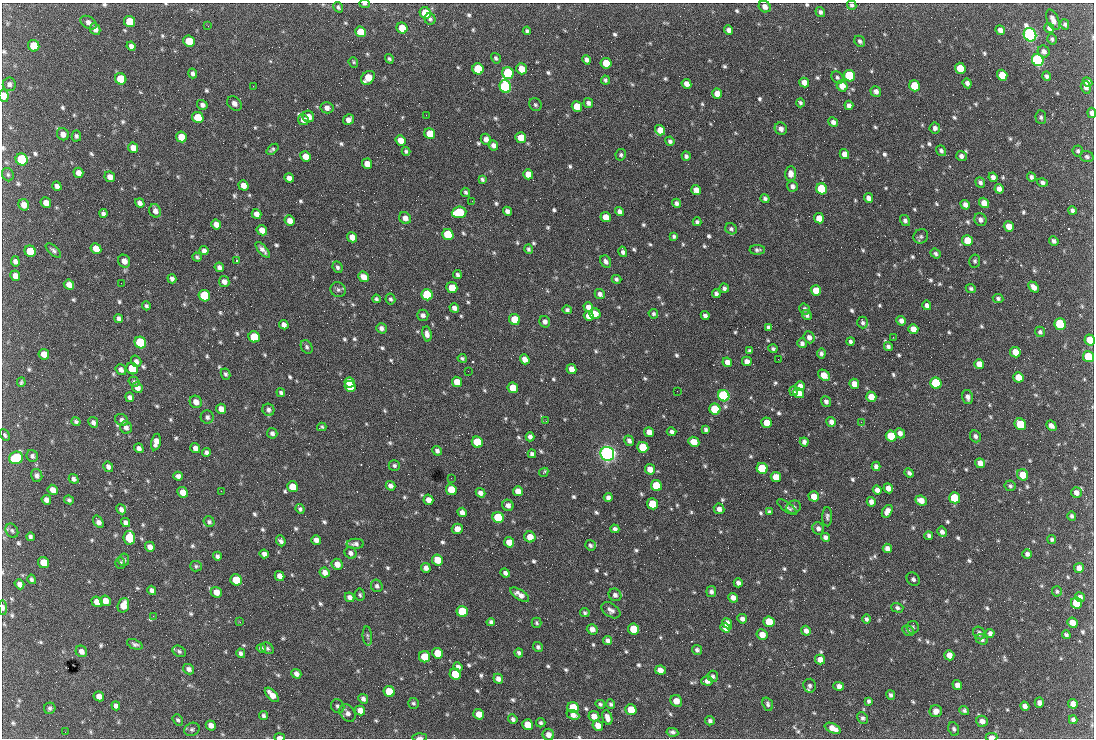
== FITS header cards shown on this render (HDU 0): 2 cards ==
NAXIS1  =                 1092 /fastest changing axis
NAXIS2  =                  736 /next to fastest changing axis

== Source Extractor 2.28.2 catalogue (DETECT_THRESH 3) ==
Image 1092 x 736 px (HDU 0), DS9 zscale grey, 1 PNG px = 1 image px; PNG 1096 x 740 px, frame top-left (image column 1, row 736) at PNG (2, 3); each listed source drawn as its Kron ellipse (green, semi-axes under 4 px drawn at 4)
Background 1720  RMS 39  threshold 116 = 3 sigma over >= 5 px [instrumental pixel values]
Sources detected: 806; of the 806, the 500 brightest by FLUX_AUTO listed and drawn (306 fainter detections omitted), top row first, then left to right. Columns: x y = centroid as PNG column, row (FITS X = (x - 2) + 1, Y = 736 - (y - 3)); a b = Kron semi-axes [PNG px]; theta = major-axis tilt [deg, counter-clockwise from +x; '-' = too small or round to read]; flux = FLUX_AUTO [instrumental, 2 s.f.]
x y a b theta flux
365 4 5 3 - 4.9e+03
852 5 5 4 - 5.0e+03
338 7 5 4 - 5.8e+03
765 7 6 5 - 1.4e+04
820 12 5 4 - 7.0e+03
425 13 6 5 - 8.2e+04
430 19 5 5 - 6.5e+03
1053 20 11 5 -66 1.6e+04
129 21 6 5 - 7.3e+04
89 23 9 5 -32 1.2e+04
1065 24 5 4 - 5.5e+03
208 26 3 2 - 4.8e+03
402 28 6 5 - 5.2e+04
1049 28 5 4 - 8.7e+03
95 29 6 5 - 1.1e+04
729 30 5 4 - 1.1e+04
1000 30 5 4 - 1.3e+04
527 31 4 3 - 4.9e+03
360 32 5 5 - 5.6e+04
1030 35 7 6 - 1.2e+06
1052 39 5 4 - 5.5e+03
189 41 6 5 - 4.8e+04
860 41 6 5 - 6.2e+03
34 46 6 5 - 7.4e+04
131 46 5 4 - 1.0e+04
1044 52 6 5 - 1.0e+04
496 58 5 4 - 5.1e+03
389 59 5 4 - 5.3e+03
587 60 5 4 - 1.0e+04
1038 60 6 5 - 8.0e+05
353 62 5 4 - 4.6e+03
606 63 5 5 - 5.8e+04
960 68 5 5 - 5.7e+04
478 69 6 5 - 1.6e+05
521 69 6 5 - 3.8e+04
193 73 5 4 - 7.0e+03
508 73 6 5 - 2.7e+05
1002 75 5 5 - 5.8e+04
849 76 6 5 - 2.0e+05
1047 76 5 4 - 6.4e+03
837 77 7 5 -46 5.6e+03
368 78 8 6 47 5.1e+04
121 79 6 5 - 7.7e+04
605 80 4 4 - 5.1e+03
804 82 5 4 - 2.0e+04
1087 82 5 4 - 1.2e+04
967 83 5 4 - 1.0e+04
9 84 7 6 - 8.2e+03
686 84 5 4 - 1.6e+04
253 86 2 2 - 1.9e+04
505 86 6 5 - 5.7e+05
842 86 6 5 - 2.6e+04
915 86 6 5 - 9.1e+04
1086 87 6 5 - 9.8e+03
876 91 5 5 - 1.1e+04
717 94 5 5 - 3.1e+04
4 96 6 5 - 3.3e+04
234 103 8 6 -45 1.3e+04
588 103 5 4 - 8.9e+03
800 103 4 3 - 5.2e+03
202 105 5 5 - 8.1e+03
535 105 7 6 - 5.5e+03
849 105 5 4 - 1.0e+04
577 106 5 5 - 4.2e+04
327 108 6 5 - 1.3e+04
1092 113 5 3 - 1.1e+04
426 115 2 2 - 6.2e+03
198 117 6 5 - 6.3e+04
308 117 6 5 - 2.0e+04
1041 117 7 5 -84 5.7e+03
303 120 6 5 - 1.3e+04
348 120 6 5 - 1.4e+04
833 122 5 4 - 9.5e+03
935 128 5 5 - 9.5e+03
781 129 6 6 - 1.1e+04
660 130 5 5 - 3.0e+04
430 133 5 5 - 5.1e+04
63 134 6 6 - 1.5e+04
76 136 5 4 - 6.0e+03
181 137 5 5 - 3.9e+04
521 138 5 5 - 3.4e+04
486 139 6 5 - 1.3e+04
400 140 5 5 - 2.6e+04
670 141 5 4 - 5.9e+03
493 145 5 5 - 1.1e+04
133 148 5 5 - 2.2e+04
272 149 7 4 39 5.1e+03
406 151 4 4 - 4.9e+03
941 151 5 4 - 6.6e+03
1078 151 5 5 - 5.3e+03
844 154 5 4 - 1.6e+04
621 155 6 5 - 5.6e+03
305 156 5 5 - 2.6e+04
686 156 4 4 - 7.0e+03
961 156 5 5 - 9.0e+03
1087 157 7 5 -20 6.3e+03
22 159 6 6 - 2.7e+05
367 164 5 5 - 2.3e+04
78 173 5 5 - 1.5e+04
528 174 5 5 - 2.9e+04
791 174 7 5 88 1.5e+04
8 175 7 5 -60 5.5e+03
110 177 5 5 - 1.7e+04
993 177 5 4 - 9.7e+03
1031 177 5 4 - 7.4e+03
289 178 5 4 - 1.2e+04
482 179 4 3 - 5.8e+03
980 182 5 5 - 7.3e+03
1042 182 5 4 - 7.2e+03
243 185 5 4 - 2.0e+04
57 186 5 4 - 1.1e+04
792 186 5 5 - 7.7e+03
822 189 6 5 - 1.5e+05
999 189 5 4 - 1.4e+04
696 190 5 5 - 1.8e+04
466 192 5 4 - 5.3e+03
868 198 5 4 - 1.3e+04
765 199 5 4 - 6.0e+03
472 201 2 2 - 8.1e+03
46 203 5 5 - 2.0e+04
140 203 5 4 - 1.1e+04
677 203 4 4 - 8.0e+03
984 203 5 5 - 2.4e+04
24 205 6 5 - 2.0e+04
965 205 5 4 - 1.1e+04
1072 210 4 4 - 7.0e+03
155 211 7 5 -61 1.3e+04
507 211 5 4 - 1.0e+04
459 212 7 5 5 1.6e+05
620 212 5 4 - 9.9e+03
103 213 4 4 - 7.7e+03
257 214 5 4 - 1.7e+04
606 217 5 5 - 3.2e+04
405 218 6 5 - 1.3e+04
819 218 5 5 - 3.2e+04
981 220 7 6 - 9.6e+03
289 221 5 5 - 1.8e+04
905 221 6 5 - 7.0e+03
697 222 4 3 - 5.3e+03
216 224 5 4 - 1.6e+04
1009 226 5 5 - 2.7e+04
731 229 6 5 - 6.0e+03
262 230 5 5 - 2.2e+04
448 235 6 5 - 1.4e+05
674 236 4 3 - 5.2e+03
921 236 7 7 - 7.1e+03
352 237 5 5 - 2.5e+04
967 240 5 5 - 5.6e+04
1054 241 5 4 - 7.7e+03
96 248 6 5 - 3.2e+04
529 249 5 4 - 5.4e+03
53 250 9 4 -43 6.6e+03
263 250 9 4 -48 1.1e+04
757 250 8 5 -1 6.9e+03
30 251 6 5 - 9.8e+04
204 251 4 4 - 9.4e+03
623 252 5 4 - 8.1e+03
936 254 5 4 - 5.6e+03
197 257 5 3 - 4.7e+03
15 261 5 4 - 8.9e+03
124 261 6 6 - 2.0e+04
236 261 3 2 - 1.2e+05
975 261 6 5 - 5.5e+03
606 262 6 5 - 8.2e+03
219 267 5 4 - 9.1e+03
338 267 6 4 -66 6.3e+03
457 275 4 4 - 5.7e+03
15 276 5 5 - 1.6e+04
363 277 6 5 - 2.1e+04
172 279 5 4 - 9.1e+03
617 279 5 3 - 6.2e+03
224 282 5 5 - 1.2e+04
121 283 2 2 - 8.8e+03
69 285 5 5 - 1.7e+04
1033 287 6 4 -47 1.6e+04
452 288 5 5 - 5.5e+04
724 288 4 4 - 6.1e+03
971 288 5 4 - 5.2e+03
338 290 8 7 - 7.7e+03
816 290 5 5 - 4.1e+04
600 294 5 4 - 9.3e+03
716 294 4 4 - 7.5e+03
427 295 6 5 - 2.5e+05
204 296 6 5 - 2.1e+05
998 298 5 4 - 5.8e+03
376 299 4 3 - 5.1e+03
390 299 5 5 - 5.3e+03
927 305 5 4 - 9.8e+03
146 306 4 3 - 5.3e+03
588 307 5 4 - 1.6e+04
454 308 5 4 - 1.2e+04
805 309 6 5 - 6.9e+03
567 310 4 4 - 5.8e+03
595 314 6 5 - 2.7e+04
653 314 5 4 - 4.8e+03
423 315 5 5 - 7.9e+03
807 315 5 4 - 6.8e+03
589 316 5 4 - 2.5e+04
705 316 4 4 - 8.9e+03
119 318 5 4 - 7.7e+03
515 319 6 5 - 8.3e+04
901 321 5 4 - 1.1e+04
545 322 6 5 - 9.0e+03
863 322 6 5 - 6.0e+03
1060 324 6 5 - 2.5e+05
284 325 5 4 - 1.2e+04
768 327 4 3 - 6.5e+03
381 328 5 5 - 9.6e+03
913 329 5 5 - 2.6e+04
1040 332 5 5 - 5.9e+03
427 334 7 4 -80 1.2e+04
254 337 6 5 - 8.8e+04
809 337 6 5 - 1.1e+04
893 337 2 2 - 1.5e+04
1090 340 5 5 - 4.4e+04
140 342 6 5 - 3.1e+05
851 342 4 3 - 6.2e+03
802 343 5 5 - 7.9e+03
307 347 7 5 -60 6.3e+03
888 347 4 4 - 6.9e+03
773 349 4 4 - 5.5e+03
749 351 4 3 - 4.6e+03
1015 352 5 5 - 3.4e+04
821 353 5 4 - 6.6e+03
44 354 5 5 - 2.6e+04
1088 356 5 5 - 9.3e+04
462 358 4 3 - 4.6e+03
525 359 5 4 - 1.7e+04
778 359 2 2 - 8.5e+03
136 361 6 5 - 9.0e+03
747 361 5 4 - 1.5e+04
727 362 5 4 - 1.6e+04
979 364 5 5 - 2.3e+04
132 368 6 5 - 1.1e+05
571 369 5 4 - 1.9e+04
121 370 6 4 -52 1.0e+04
468 371 2 2 - 5.5e+03
225 374 6 4 -64 5.3e+03
824 375 6 5 - 3.5e+04
1018 377 5 5 - 3.4e+04
21 382 5 3 - 5.7e+03
134 382 5 4 - 5.0e+03
457 382 5 5 - 3.8e+04
349 383 5 5 - 7.0e+04
936 383 6 5 - 2.7e+05
854 384 5 4 - 2.3e+04
350 386 6 5 - 8.0e+04
800 386 5 4 - 1.4e+04
137 388 5 5 - 1.4e+04
513 388 5 5 - 4.5e+04
677 391 2 2 - 5.7e+03
793 391 5 3 - 6.1e+03
281 393 4 3 - 6.3e+03
799 393 6 5 - 2.6e+04
724 396 6 5 - 6.8e+05
130 397 5 4 - 9.7e+03
871 397 5 5 - 3.3e+04
968 397 7 5 -76 1.1e+04
826 401 5 4 - 7.7e+03
196 402 6 5 - 1.8e+04
221 409 5 5 - 2.0e+04
715 409 5 5 - 1.6e+05
268 410 6 6 - 8.9e+03
207 417 6 6 - 7.9e+03
122 420 7 5 -34 1.0e+04
546 421 2 2 - 7.0e+03
76 422 4 3 - 6.6e+03
93 422 6 4 -62 8.1e+03
831 422 5 4 - 1.1e+04
861 422 2 2 - 7.5e+03
767 423 5 5 - 3.7e+04
1020 424 6 5 - 9.7e+04
1051 426 5 4 - 1.1e+04
126 427 6 6 - 9.8e+03
322 427 4 3 - 4.6e+03
706 429 4 3 - 6.0e+03
649 432 5 5 - 2.3e+04
671 432 5 4 - 7.3e+03
272 433 5 5 - 7.8e+03
900 433 5 5 - 1.2e+04
5 435 6 4 -62 5.3e+03
891 436 5 5 - 9.5e+04
975 436 6 5 - 7.8e+03
530 437 4 4 - 1.0e+04
629 441 5 4 - 8.9e+03
156 442 8 4 76 1.8e+04
477 442 5 5 - 1.3e+05
694 442 5 5 - 3.3e+04
804 442 4 4 - 9.0e+03
643 447 5 5 - 1.1e+05
139 448 5 4 - 1.0e+04
195 448 5 4 - 1.2e+04
437 451 5 4 - 7.6e+03
206 453 4 4 - 7.6e+03
532 454 4 4 - 8.2e+03
607 454 7 6 - 1.6e+06
32 456 6 5 - 7.2e+03
16 458 7 6 - 2.0e+05
980 463 5 5 - 2.0e+04
394 465 6 5 - 5.8e+03
876 466 4 4 - 9.2e+03
108 467 5 4 - 9.3e+03
762 468 5 5 - 1.5e+05
650 469 5 5 - 2.8e+04
544 472 5 3 - 5.0e+03
909 473 5 3 - 6.8e+03
37 475 6 5 - 7.9e+03
1023 475 6 5 - 4.4e+04
178 476 5 4 - 1.0e+04
776 477 5 5 - 3.6e+04
451 478 2 2 - 5.4e+03
74 479 5 4 - 8.3e+03
391 486 5 4 - 1.1e+04
656 486 5 5 - 1.2e+05
1010 486 5 5 - 6.0e+03
292 487 5 5 - 4.4e+04
888 488 5 4 - 1.6e+04
53 490 5 5 - 2.0e+04
451 490 5 5 - 6.0e+04
877 490 5 4 - 1.3e+04
221 491 2 2 - 7.1e+03
518 491 5 5 - 2.0e+04
183 492 5 5 - 2.5e+04
480 493 5 4 - 1.3e+04
1076 493 5 5 - 1.4e+04
814 496 5 5 - 3.0e+04
608 498 4 4 - 1.1e+04
955 498 5 5 - 1.5e+05
46 500 5 4 - 1.1e+04
69 500 5 4 - 5.4e+03
428 500 5 4 - 1.8e+04
921 500 6 4 -25 2.4e+04
871 502 5 4 - 1.3e+04
653 504 5 5 - 9.2e+04
508 505 6 5 - 1.1e+04
787 507 12 4 -36 7.5e+03
794 507 7 6 - 6.9e+03
121 509 5 4 - 9.9e+03
300 509 5 4 - 5.7e+03
719 509 5 5 - 1.1e+04
769 511 4 3 - 4.7e+03
887 511 7 4 57 1.6e+04
462 512 5 4 - 1.2e+04
1072 516 5 4 - 5.8e+03
827 517 9 5 89 6.8e+03
498 518 6 5 - 1.8e+05
98 522 7 4 -57 1.2e+04
125 522 5 4 - 9.2e+03
209 522 5 5 - 5.8e+03
818 528 6 5 - 9.0e+03
457 529 5 5 - 1.8e+04
615 529 4 4 - 7.4e+03
12 531 7 6 - 5.8e+03
942 532 5 4 - 9.6e+03
929 536 4 4 - 7.2e+03
30 537 4 3 - 6.3e+03
530 537 5 5 - 3.2e+04
825 537 4 4 - 9.1e+03
129 538 7 5 -82 1.7e+05
1052 539 4 4 - 4.8e+03
316 540 5 4 - 1.3e+04
281 541 6 4 -69 9.7e+03
509 542 5 5 - 3.1e+04
355 544 9 5 1 8.7e+03
590 545 5 5 - 6.0e+03
150 547 5 4 - 1.5e+04
887 548 5 4 - 1.3e+04
350 553 6 5 - 9.0e+03
264 554 5 4 - 1.1e+04
1027 554 5 4 - 7.5e+03
217 556 4 4 - 7.0e+03
124 560 6 5 - 6.3e+03
437 560 6 5 - 4.7e+04
43 563 6 5 - 4.3e+04
120 563 6 5 - 4.9e+03
337 564 5 5 - 2.1e+04
196 566 6 5 - 5.0e+03
426 568 5 4 - 1.2e+04
1079 568 5 5 - 1.8e+04
325 573 5 4 - 1.6e+04
505 573 5 4 - 8.5e+03
280 576 5 4 - 1.8e+04
32 579 5 4 - 6.1e+03
913 579 7 6 - 8.5e+03
236 580 6 5 - 8.5e+04
738 583 4 4 - 9.4e+03
19 584 5 4 - 1.2e+04
377 586 6 5 - 6.7e+03
152 590 5 4 - 9.1e+03
1057 591 5 5 - 5.1e+03
216 592 5 5 - 2.3e+04
711 592 5 5 - 7.8e+03
360 595 6 5 - 4.8e+03
520 595 11 5 -33 1.7e+04
615 595 7 6 - 9.9e+03
349 597 5 4 - 1.0e+04
1080 597 5 4 - 1.1e+04
733 598 5 4 - 1.3e+04
105 601 5 5 - 2.5e+04
97 602 5 5 - 2.8e+04
1076 603 6 5 - 1.2e+05
123 605 7 5 71 3.0e+04
3 608 7 4 -86 7.5e+03
897 608 6 4 -17 5.6e+03
611 610 10 6 -35 1.1e+04
462 612 6 5 - 1.2e+05
585 613 5 4 - 5.2e+03
153 616 2 2 - 6.4e+03
742 619 5 4 - 1.0e+04
866 619 4 4 - 5.8e+03
240 622 3 2 - 5.6e+03
491 622 4 4 - 6.7e+03
769 622 5 5 - 6.4e+04
537 623 5 5 - 4.8e+03
727 623 5 4 - 1.8e+04
1072 623 5 5 - 2.4e+04
913 627 6 6 - 5.6e+03
725 628 5 4 - 2.2e+04
592 629 5 5 - 1.3e+04
633 629 5 5 - 7.8e+04
908 630 6 5 - 5.3e+03
806 631 5 4 - 1.1e+04
979 633 7 5 -52 8.1e+03
990 633 4 4 - 8.5e+03
762 635 6 5 - 2.4e+04
1066 635 4 3 - 5.8e+03
367 636 9 4 -85 6.0e+03
982 639 6 5 - 7.4e+03
608 641 5 4 - 9.4e+03
135 644 8 4 -23 6.8e+03
538 647 5 5 - 6.0e+03
261 648 4 4 - 5.6e+03
267 648 7 5 -34 5.3e+03
697 650 5 4 - 6.5e+03
81 651 6 5 - 1.3e+04
179 651 7 5 -30 5.9e+03
241 653 5 4 - 8.0e+03
438 653 5 5 - 5.9e+04
519 653 4 4 - 6.4e+03
949 655 5 5 - 2.0e+04
424 657 5 5 - 5.4e+04
820 659 5 5 - 1.9e+04
458 667 5 4 - 9.1e+03
189 669 6 5 - 9.1e+03
661 670 5 4 - 2.5e+04
296 674 5 4 - 1.1e+04
455 674 6 5 - 9.7e+04
713 676 5 5 - 5.8e+03
498 679 5 4 - 1.3e+04
707 681 6 4 -2 1.3e+04
957 685 5 4 - 1.3e+04
810 686 7 6 - 7.4e+03
838 686 5 4 - 1.6e+04
389 692 6 5 - 8.5e+04
272 695 9 4 -46 2.5e+04
891 695 5 4 - 6.7e+03
99 696 5 4 - 1.5e+04
363 699 5 4 - 8.9e+03
676 701 6 5 - 2.4e+04
869 701 4 3 - 5.4e+03
413 703 5 5 - 4.8e+03
1039 703 5 4 - 1.0e+04
600 704 5 4 - 4.9e+03
611 704 5 4 - 5.4e+03
768 704 7 5 -70 6.0e+03
1073 704 5 4 - 1.5e+04
116 706 4 4 - 9.4e+03
338 706 7 6 - 7.0e+03
1025 706 5 4 - 1.0e+04
50 708 6 5 - 6.1e+03
573 708 6 5 - 1.1e+05
360 710 5 4 - 1.9e+04
631 710 6 5 - 5.9e+04
964 710 5 4 - 5.5e+03
936 711 6 6 - 1.3e+04
347 713 9 7 -52 1.1e+04
479 714 5 5 - 3.0e+04
573 715 7 4 -24 1.2e+04
263 716 5 4 - 5.8e+03
594 716 5 5 - 2.1e+04
607 717 8 4 -73 1.5e+04
863 718 6 5 - 5.9e+03
513 719 5 4 - 6.3e+03
178 720 6 4 -53 5.2e+03
1073 720 4 4 - 7.5e+03
710 721 5 4 - 7.3e+03
982 721 6 5 - 1.4e+04
541 723 5 4 - 5.5e+03
211 725 5 4 - 1.5e+04
528 725 5 5 - 4.4e+04
598 726 5 5 - 2.1e+04
833 728 8 4 -24 2.3e+04
192 729 8 6 25 6.9e+03
954 729 7 5 -67 6.1e+03
65 732 2 2 - 9.7e+03
672 732 6 4 -11 6.9e+03
548 735 6 5 - 1.5e+04
279 737 5 3 - 1.2e+04
420 737 7 3 2 7.3e+03
991 737 6 3 0 2.4e+04
At the frame edge (FLAGS 8, measured only in part): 9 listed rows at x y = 365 4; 852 5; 4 96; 1092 113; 1090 340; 3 608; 279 737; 420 737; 991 737
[306 fainter detections neither listed nor drawn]